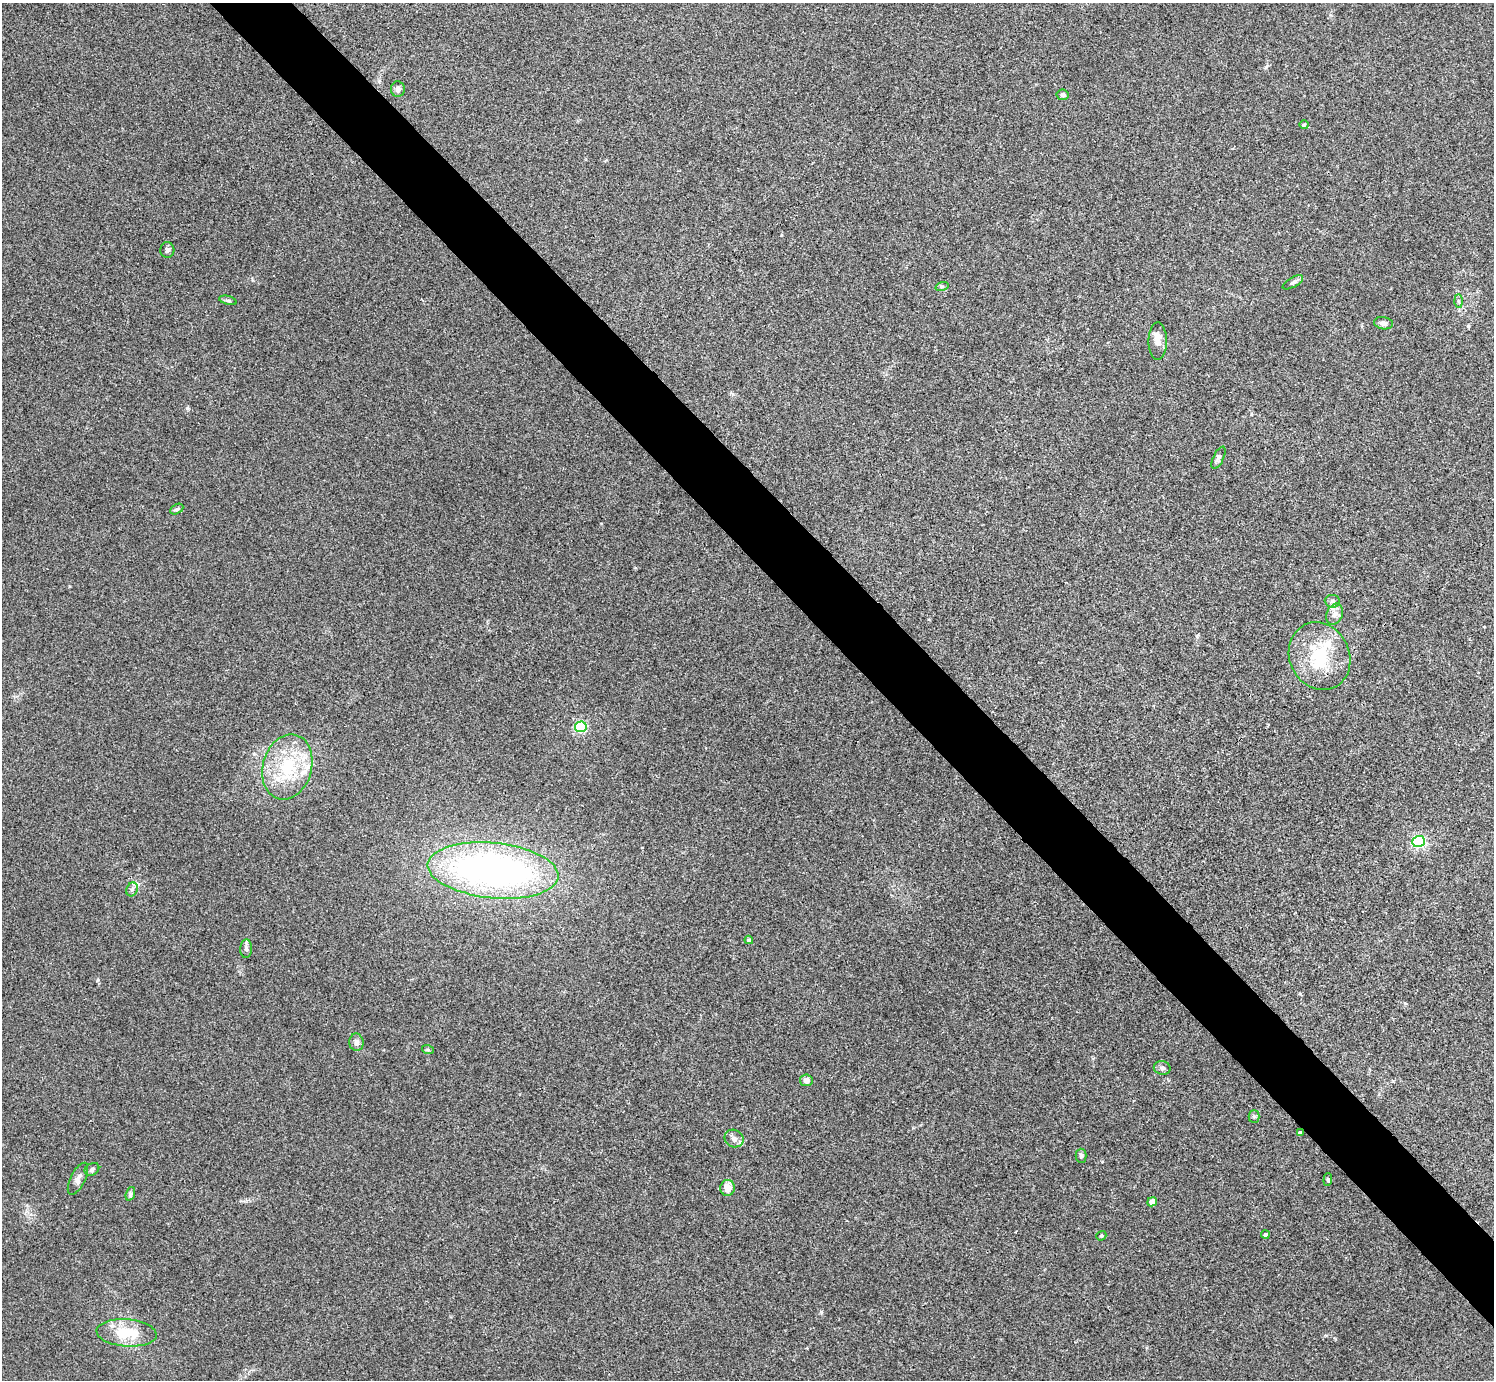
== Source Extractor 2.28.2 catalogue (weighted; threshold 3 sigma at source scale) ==
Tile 6 of 4 x 4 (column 2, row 2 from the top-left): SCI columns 1496-2987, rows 2918-4295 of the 5976 x 5974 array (HDU 1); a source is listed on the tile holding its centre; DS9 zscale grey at full resolution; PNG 1496 x 1382 px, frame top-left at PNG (2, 3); each listed source drawn as its Kron ellipse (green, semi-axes under 4 px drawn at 4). Shown black and unused: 5% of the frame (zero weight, under 3 of 4 exposures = <1% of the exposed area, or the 3 px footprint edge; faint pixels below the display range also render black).
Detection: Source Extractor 2.28.2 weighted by HDU 2 'WHT'; one run over the whole footprint, this tile lists its part. Background 0.0246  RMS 0.0046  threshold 0.0207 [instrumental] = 3 sigma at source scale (4.5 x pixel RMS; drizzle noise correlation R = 1.50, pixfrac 1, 0.05/0.05 arcsec/px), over >= 5 px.
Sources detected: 42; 1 inside a brighter object's white glare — neither listed nor drawn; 2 inside a brighter listed object's ellipse — not listed separately; the other 39 listed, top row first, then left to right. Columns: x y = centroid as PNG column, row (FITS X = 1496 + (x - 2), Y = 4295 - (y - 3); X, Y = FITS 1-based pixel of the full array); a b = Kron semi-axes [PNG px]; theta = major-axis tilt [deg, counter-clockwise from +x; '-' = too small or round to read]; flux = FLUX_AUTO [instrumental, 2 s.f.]
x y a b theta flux
398 89 7 7 - 1.5
1063 95 6 5 - 1.4
1304 125 4 4 - 0.48
167 250 8 7 - 1.1
1293 282 11 5 29 1.3
942 286 7 4 18 0.7
228 300 9 3 -14 0.8
1458 301 6 4 -88 0.7
1383 323 9 6 -10 1.8
1158 341 19 9 90 4.1
1219 458 12 5 64 1.2
177 509 7 4 29 0.95
1332 601 7 6 - 1.2
1334 614 11 8 68 2.4
1319 656 35 30 -65 24
581 727 6 5 - 61
287 767 33 24 74 26
1418 842 6 5 - 70
493 870 65 27 -6 180
132 889 7 5 66 1.2
749 940 4 4 - 1.1
246 949 9 6 86 1.3
356 1042 8 7 - 2
428 1050 6 4 -19 0.57
1162 1068 8 7 - 1.4
806 1080 6 6 - 2.3
1254 1117 6 5 - 0.78
1300 1133 4 3 - 0.89
734 1138 10 8 -30 2.2
1081 1156 7 5 -89 1.1
92 1169 8 6 33 1.4
78 1179 17 7 64 2.6
1328 1179 6 4 86 0.56
728 1188 8 7 - 4.1
130 1194 7 4 72 0.86
1152 1202 5 4 - 5.7
1265 1235 4 4 - 1.2
1101 1236 5 4 - 0.65
127 1333 30 13 -5 14
Overlapping masked pixels (flux is a lower limit): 1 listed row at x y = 1300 1133
Unlisted compact peaks at least as high as the median listed source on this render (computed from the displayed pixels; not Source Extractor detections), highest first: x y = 187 408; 98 980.